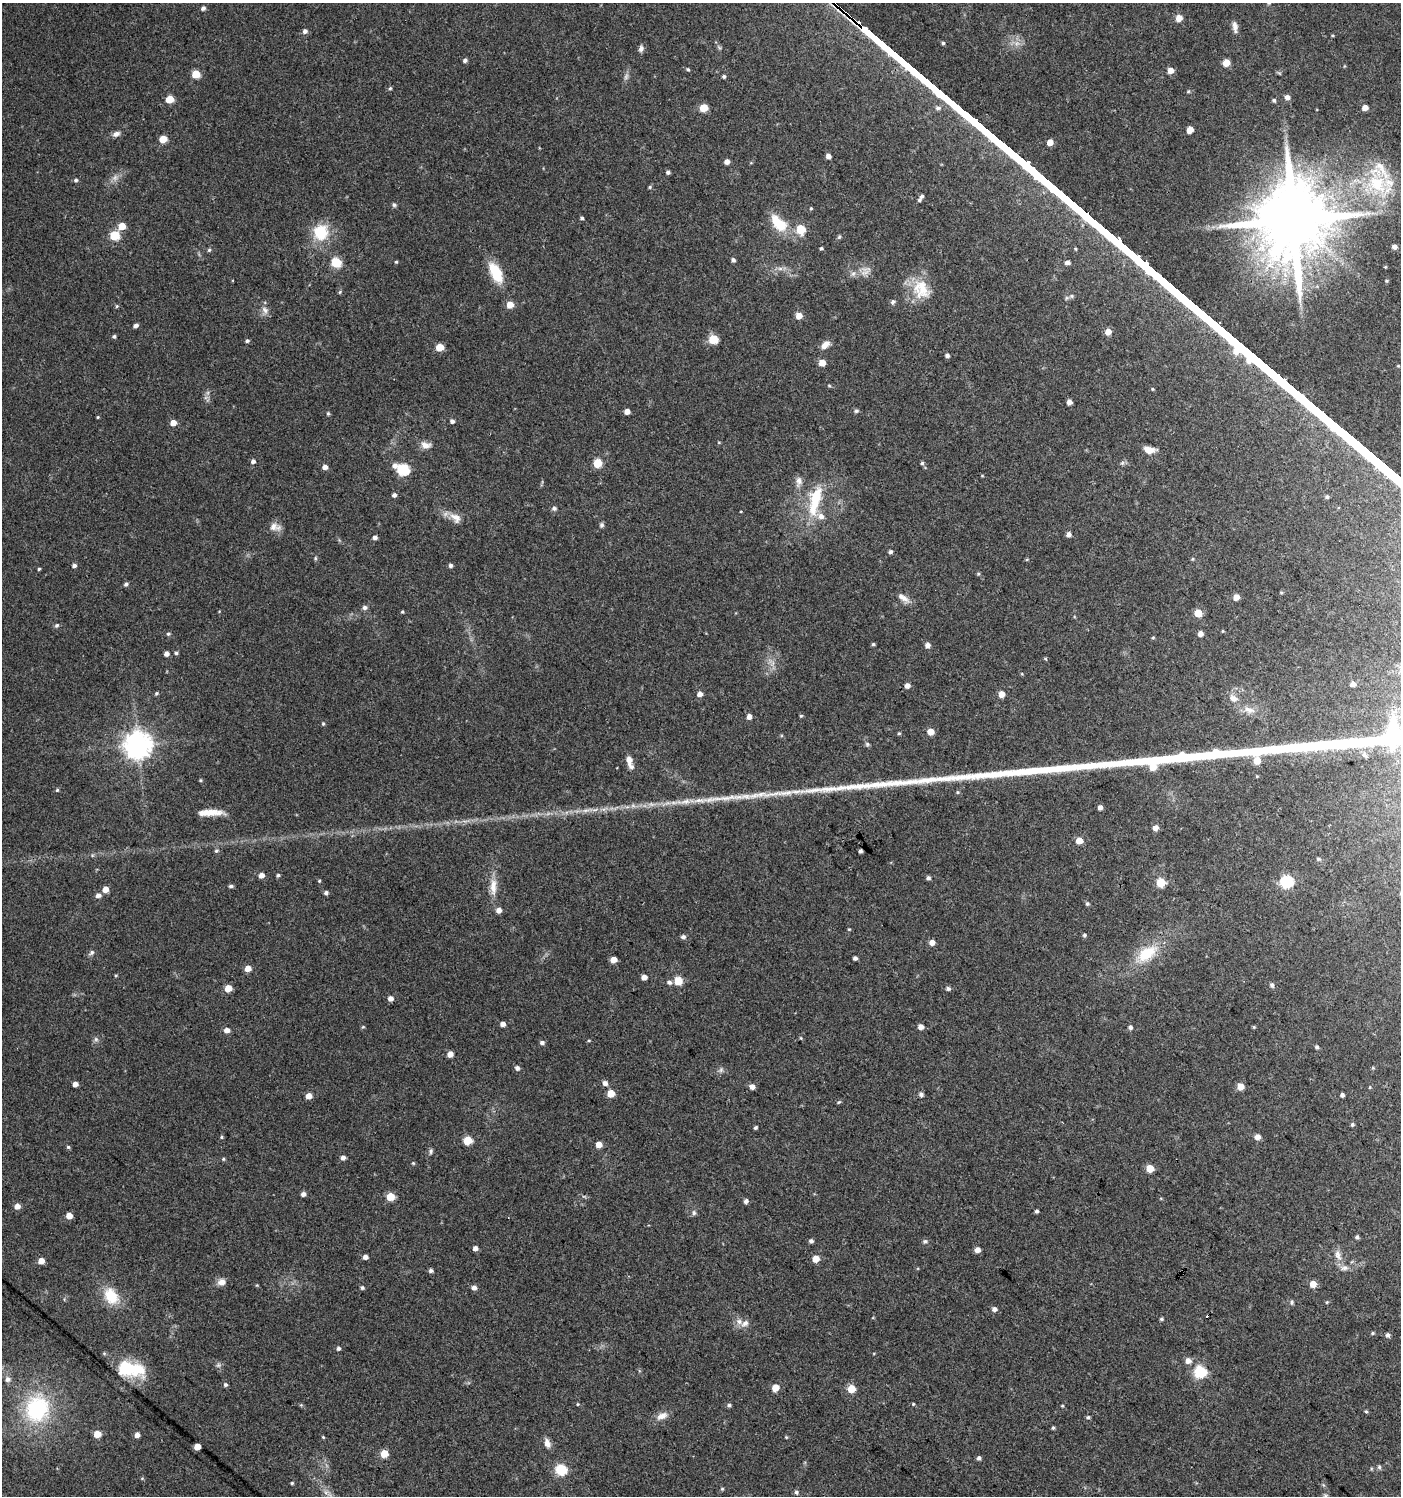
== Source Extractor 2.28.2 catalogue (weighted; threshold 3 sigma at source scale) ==
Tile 6 of 4 x 4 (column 2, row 2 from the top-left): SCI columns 1575-2973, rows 2994-4487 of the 6014 x 5981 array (HDU 1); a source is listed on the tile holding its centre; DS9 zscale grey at full resolution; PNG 1403 x 1498 px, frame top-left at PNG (2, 3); no overlay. Shown black and unused: <1% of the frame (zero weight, under 3 of 4 exposures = <1% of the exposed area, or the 3 px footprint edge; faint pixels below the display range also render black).
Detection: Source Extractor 2.28.2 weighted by HDU 2 'WHT'; one run over the whole footprint, this tile lists its part. Background 0.0243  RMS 0.0041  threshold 0.0183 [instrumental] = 3 sigma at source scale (4.5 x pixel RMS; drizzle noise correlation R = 1.50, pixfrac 1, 0.0396/0.0396 arcsec/px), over >= 5 px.
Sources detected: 289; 3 too faint to see at this stretch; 2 inside a brighter object's white glare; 1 cosmic-ray / hot-pixel residue — not listed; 6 inside a brighter listed object's ellipse — not listed separately; the other 277 listed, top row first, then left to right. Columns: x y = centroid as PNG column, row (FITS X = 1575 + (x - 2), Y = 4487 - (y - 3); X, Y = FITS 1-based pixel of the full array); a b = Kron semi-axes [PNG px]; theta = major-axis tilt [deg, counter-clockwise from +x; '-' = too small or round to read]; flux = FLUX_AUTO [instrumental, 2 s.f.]
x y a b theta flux
203 8 5 5 - 1.2
1179 18 5 5 - 4.6
1235 27 14 7 -82 2.3
305 31 6 5 - 1.5
943 43 4 4 - 0.65
641 48 9 6 75 1.3
465 60 5 4 - 1.1
1226 63 5 5 - 6.9
688 69 5 4 - 0.52
1171 70 5 5 - 3.9
196 74 5 5 - 11
724 76 4 4 - 0.68
390 88 5 4 - 0.61
1287 97 5 5 - 2
170 99 5 5 - 11
1274 100 5 4 - 0.75
703 108 5 5 - 11
938 108 8 6 -4 1.3
1365 108 5 4 - 3.3
1190 130 5 5 - 5.5
116 134 10 6 20 1.7
163 139 5 5 - 8.3
1050 142 5 4 - 4.6
828 156 4 4 - 1.9
727 162 5 4 - 2.2
668 172 4 4 - 0.97
76 180 5 4 - 0.75
1377 184 43 25 -36 30
650 187 5 4 - 0.53
921 196 6 5 - 0.89
394 205 6 5 - 0.78
811 208 4 3 - 0.41
582 218 4 3 - 0.67
1293 220 20 18 -62 5400
779 223 25 13 -46 12
122 226 5 5 - 7.4
800 229 6 5 - 16
321 232 22 21 - 13
114 235 6 5 - 19
839 237 7 4 46 0.63
1394 247 5 5 - 1.8
821 248 4 3 - 0.56
209 250 5 5 - 0.59
733 260 4 4 - 1
336 262 6 5 - 23
396 262 4 4 - 0.42
1067 263 7 5 6 1.2
1385 267 4 4 - 0.36
780 268 7 5 0 1.2
865 271 12 10 -84 3
496 273 27 12 -63 11
853 274 8 5 62 1.2
1386 281 5 4 - 0.47
921 289 28 22 -56 12
340 292 5 4 - 0.44
893 302 7 5 67 0.89
510 305 5 5 - 5.7
117 306 5 4 - 0.51
265 310 11 7 -51 2
799 316 5 5 - 4.5
136 325 5 4 - 1.5
1108 332 5 5 - 4.1
114 336 4 4 - 0.75
713 339 5 5 - 19
247 341 4 4 - 0.75
825 345 12 7 43 2.8
439 347 5 5 - 8.4
947 356 5 4 - 1
822 363 5 5 - 4.7
829 386 5 3 - 0.46
1069 402 5 4 - 2.2
627 411 5 4 - 2.7
856 411 7 5 14 0.74
328 413 5 4 - 0.56
98 417 5 3 - 0.36
452 421 4 4 - 1.2
173 423 5 5 - 4.2
425 445 13 8 -9 2.8
1149 450 12 7 -9 4.1
253 461 5 5 - 1.4
597 463 5 5 - 15
922 463 5 5 - 0.71
1122 463 6 5 - 0.77
395 466 7 6 - 1.9
325 467 5 5 - 2.1
403 469 6 6 - 39
982 476 5 3 - 0.33
799 481 15 8 84 2.5
394 495 5 5 - 1.1
1327 497 4 4 - 0.73
815 499 40 13 77 17
554 508 7 6 - 0.92
456 518 16 11 -42 3.8
602 525 6 5 - 0.87
275 527 15 9 -9 3
1068 534 5 4 - 1.6
375 538 4 4 - 1.5
890 552 4 4 - 0.83
315 558 6 4 -90 0.53
1192 559 5 4 - 0.44
74 565 5 4 - 1.3
450 565 5 5 - 1
39 569 3 3 - 0.52
978 574 5 4 - 0.47
126 584 5 4 - 1
1236 597 5 4 - 4.3
903 598 19 7 -33 2.7
365 607 6 5 - 1.3
402 612 4 3 - 0.47
1198 613 5 5 - 9.2
57 625 7 5 31 0.74
1223 631 5 3 - 0.34
168 634 5 5 - 0.68
1200 634 5 5 - 2.2
1153 638 5 3 - 0.42
873 644 4 4 - 0.56
927 645 5 5 - 2.2
176 653 4 4 - 0.65
166 654 5 4 - 2
1045 658 5 3 - 0.41
1353 684 5 4 - 2.4
907 686 5 5 - 2.2
156 693 5 4 - 0.58
700 694 5 5 - 2.3
1001 694 5 4 - 4.8
1233 698 13 9 -43 3
1249 710 19 8 -18 3.9
749 716 5 4 - 2.4
801 716 5 4 - 0.49
323 724 5 4 - 0.53
930 732 5 5 - 5.4
899 733 4 4 - 0.47
867 744 6 6 - 0.71
138 745 9 8 - 490
1365 755 10 5 -47 1.1
630 762 18 6 -75 3.2
1257 776 5 3 - 0.37
200 780 4 4 - 0.43
57 790 4 4 - 0.53
958 792 5 4 - 0.47
759 795 55 9 8 13
685 801 15 7 13 3.4
1100 807 5 4 - 1.7
586 810 12 4 5 2
210 813 28 7 1 6.5
1155 828 5 5 - 2.7
1079 841 5 5 - 5
216 851 6 5 - 0.76
860 851 4 3 - 0.95
1318 859 5 5 - 0.69
261 875 5 5 - 2.6
278 875 5 4 - 0.7
928 878 5 5 - 0.91
319 881 4 3 - 0.46
1286 882 6 6 - 51
1161 883 5 5 - 17
231 886 5 4 - 0.85
493 887 25 9 -89 5.4
105 889 5 5 - 4.2
326 893 5 5 - 1
98 895 6 5 - 1.8
1087 904 6 5 - 0.71
499 910 6 5 - 2.3
849 929 4 4 - 0.36
1084 935 5 5 - 0.68
683 937 6 5 - 1.2
932 942 5 5 - 3.1
92 953 8 6 50 0.98
1147 953 28 15 35 14
855 958 4 4 - 1.1
613 960 5 4 - 5
248 968 5 4 - 4.6
116 975 5 3 - 0.38
644 977 5 4 - 2.4
678 981 5 5 - 11
669 982 6 5 - 1.1
1272 985 6 5 - 0.9
228 988 5 5 - 8.4
948 989 5 5 - 0.89
390 998 5 5 - 2.2
503 1024 4 4 - 2.3
363 1027 5 5 - 0.46
920 1027 5 4 - 2.6
1130 1027 5 5 - 1.1
1254 1027 5 3 - 0.38
226 1030 5 5 - 2.9
801 1038 5 4 - 0.39
96 1039 7 6 - 0.96
542 1042 5 5 - 1.1
1317 1047 5 4 - 0.77
450 1054 5 4 - 3.6
517 1068 5 5 - 1.3
721 1070 8 6 70 1
605 1083 5 5 - 1.9
75 1084 4 4 - 2.7
1240 1086 5 5 - 5.7
752 1087 5 5 - 2.5
1370 1087 5 3 - 0.35
611 1093 5 5 - 8.4
921 1094 5 5 - 1.2
1342 1095 4 4 - 1
309 1096 5 5 - 4.1
839 1102 5 4 - 0.48
1352 1125 5 4 - 0.69
755 1127 4 3 - 0.62
221 1137 5 4 - 0.48
1257 1137 5 5 - 2.8
467 1140 5 5 - 13
599 1145 5 5 - 4.3
68 1147 5 5 - 0.63
431 1151 8 5 75 0.87
343 1158 5 4 - 1.9
223 1159 5 4 - 0.48
413 1163 5 4 - 0.46
1150 1168 5 5 - 8.5
303 1194 5 4 - 1.6
390 1197 5 5 - 11
746 1201 5 4 - 1.4
17 1206 5 5 - 3.1
1036 1211 4 3 - 0.81
694 1213 7 5 -77 0.92
69 1216 5 4 - 5
1357 1237 5 4 - 0.84
811 1241 4 4 - 1.1
925 1241 7 5 9 0.8
475 1248 5 5 - 1.7
977 1250 5 4 - 2.8
1338 1255 15 8 -70 3
365 1257 5 4 - 1.9
816 1259 5 5 - 6
41 1261 5 4 - 4.5
431 1271 5 5 - 0.98
221 1282 11 8 9 2.5
1313 1284 5 5 - 5.7
362 1288 5 5 - 0.72
474 1288 5 5 - 1.8
111 1296 20 15 -58 11
1291 1302 8 4 90 0.64
1327 1302 5 3 - 0.44
994 1309 6 5 - 1.4
1161 1319 5 4 - 0.58
745 1323 12 7 37 2.2
1372 1333 5 4 - 0.48
1388 1335 5 5 - 1
338 1348 5 5 - 0.84
1188 1361 6 6 - 2.8
218 1365 7 5 45 0.92
124 1370 23 18 -77 11
1200 1372 6 6 - 46
8 1379 7 7 - 1.8
225 1385 5 4 - 0.77
775 1388 5 5 - 6.6
851 1389 5 5 - 10
578 1404 4 4 - 0.37
913 1404 4 3 - 0.34
729 1405 5 5 - 0.78
1062 1406 4 3 - 0.38
37 1408 34 29 75 39
1366 1411 4 4 - 0.52
662 1416 17 9 24 3.2
1088 1417 5 4 - 0.66
1053 1428 4 4 - 0.57
97 1434 5 5 - 7.1
137 1435 5 5 - 2
323 1437 5 3 - 0.41
786 1437 5 4 - 0.4
547 1443 12 7 -74 2.4
197 1446 5 4 - 6.4
384 1454 5 5 - 9.3
979 1458 5 4 - 1.1
1379 1467 5 5 - 0.79
561 1470 6 5 - 36
142 1478 6 4 0 0.41
292 1483 4 4 - 0.48
722 1489 5 4 - 0.49
796 1492 6 5 - 0.83
1325 1496 7 5 -47 0.83
Overlapping masked pixels (flux is a lower limit): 1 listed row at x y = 1293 220
Isophote crosses this tile's border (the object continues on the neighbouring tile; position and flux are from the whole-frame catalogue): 1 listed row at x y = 1325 1496